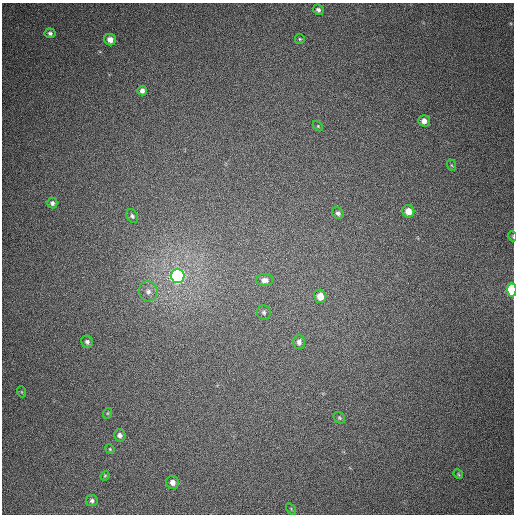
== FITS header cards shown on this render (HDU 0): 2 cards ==
NAXIS1  =                  512
NAXIS2  =                  512

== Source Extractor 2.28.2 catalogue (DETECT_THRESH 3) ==
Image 512 x 512 px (HDU 0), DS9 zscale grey, 1 PNG px = 1 image px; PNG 516 x 516 px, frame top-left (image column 1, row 512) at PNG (2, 3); each listed source drawn as its Kron ellipse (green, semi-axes under 4 px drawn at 4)
Background 379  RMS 9.2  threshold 27.7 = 3 sigma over >= 5 px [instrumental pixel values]
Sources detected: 31; all 31 listed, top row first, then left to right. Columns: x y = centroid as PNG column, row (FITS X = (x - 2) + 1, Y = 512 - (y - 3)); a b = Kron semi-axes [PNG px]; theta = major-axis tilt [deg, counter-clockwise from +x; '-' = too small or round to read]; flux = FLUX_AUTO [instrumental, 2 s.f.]
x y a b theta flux
318 10 6 5 - 1700
50 33 5 5 - 1600
300 39 5 5 - 810
110 40 6 5 - 4300
142 91 5 4 - 2100
424 121 5 5 - 3200
318 126 6 4 -46 770
451 165 6 3 -70 720
52 203 5 5 - 1500
408 211 6 6 - 6700
338 213 6 5 - 1600
132 216 7 5 -56 1500
512 236 5 3 - 500
178 276 7 7 - 230000
265 280 8 6 1 2900
512 290 6 4 -89 63000
148 291 10 9 - 3600
320 296 7 6 - 7500
264 312 7 7 - 1400
87 342 6 5 - 1600
299 342 7 6 - 2200
22 392 5 3 - 590
108 413 5 3 - 590
339 418 6 5 - 1100
120 435 6 5 - 2200
110 449 5 4 - 670
458 474 5 4 - 700
105 476 5 4 - 660
172 482 6 6 - 3300
92 501 6 5 - 1500
291 509 6 4 -58 740
At the frame edge (FLAGS 8, measured only in part): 2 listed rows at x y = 512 236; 512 290